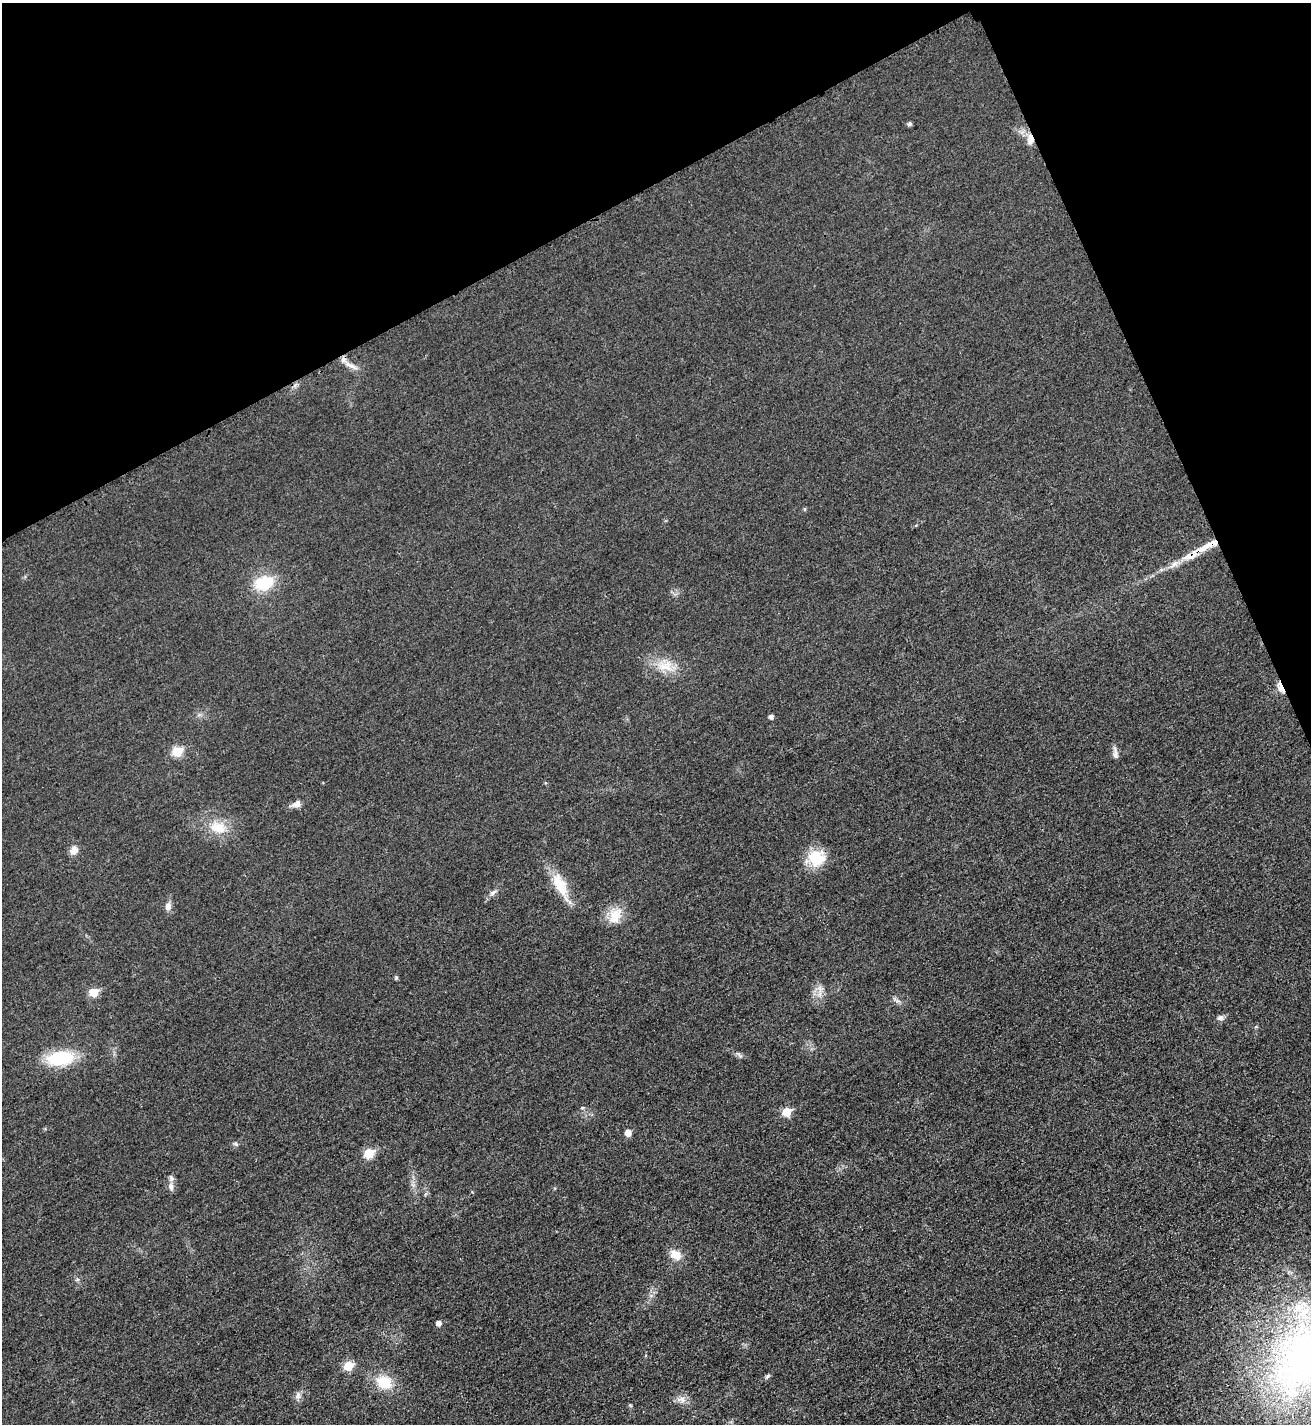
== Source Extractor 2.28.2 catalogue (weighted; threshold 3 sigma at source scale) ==
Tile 3 of 4 x 4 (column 3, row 1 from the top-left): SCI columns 2783-4091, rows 4286-5707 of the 5701 x 5713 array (HDU 1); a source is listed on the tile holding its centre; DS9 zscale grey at full resolution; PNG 1313 x 1426 px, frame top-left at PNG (2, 3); no overlay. Shown black and unused: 21% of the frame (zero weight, under 3 of 4 exposures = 1% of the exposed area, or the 3 px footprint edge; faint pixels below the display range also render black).
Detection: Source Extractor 2.28.2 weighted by HDU 2 'WHT'; one run over the whole footprint, this tile lists its part. Background 0.0167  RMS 0.0057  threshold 0.0258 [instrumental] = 3 sigma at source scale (4.5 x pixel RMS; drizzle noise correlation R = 1.50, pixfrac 1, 0.05/0.05 arcsec/px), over >= 5 px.
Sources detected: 48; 6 inside a brighter listed object's ellipse — not listed separately; the other 42 listed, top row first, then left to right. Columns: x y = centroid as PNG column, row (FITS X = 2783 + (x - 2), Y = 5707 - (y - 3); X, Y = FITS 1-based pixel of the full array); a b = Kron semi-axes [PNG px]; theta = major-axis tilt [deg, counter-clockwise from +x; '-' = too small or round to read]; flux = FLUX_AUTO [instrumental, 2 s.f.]
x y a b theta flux
910 124 5 5 - 1.4
1030 140 12 8 80 4.2
351 366 19 6 -24 3.8
804 509 5 3 - 0.64
1213 543 15 7 21 5.1
1189 556 21 9 14 6.9
264 583 19 14 16 23
665 666 24 16 -3 13
1281 687 13 6 -62 6.9
771 717 5 5 - 1.8
177 751 6 5 - 25
1115 753 16 6 -82 2.6
296 804 12 7 20 3.4
218 827 24 15 -15 13
74 850 10 9 - 3.9
816 858 23 19 11 16
560 885 37 13 -64 15
493 893 10 6 37 2.1
168 906 9 7 80 3
615 916 23 16 62 10
396 978 6 4 69 0.76
820 989 14 8 86 4
93 992 6 5 - 16
1220 1018 9 7 6 2.1
1256 1027 5 3 - 0.61
740 1055 10 3 -40 1.1
61 1058 30 15 8 30
583 1108 6 4 2 0.87
786 1112 6 5 - 17
628 1133 5 5 - 5.8
236 1144 7 5 -27 1.1
369 1153 6 6 - 20
171 1187 11 7 -78 2.4
675 1255 15 11 -32 6.7
439 1323 5 5 - 2.8
1303 1358 115 74 57 270
348 1366 6 5 - 20
767 1376 8 5 45 1.2
384 1382 20 15 -26 15
298 1395 11 8 69 2.5
681 1400 14 9 -6 4
630 1405 6 3 -18 0.6
Overlapping masked pixels (flux is a lower limit): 4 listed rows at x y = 1030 140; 1213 543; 1189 556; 1281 687
Isophote crosses this tile's border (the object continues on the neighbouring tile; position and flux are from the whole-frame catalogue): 1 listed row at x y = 1303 1358